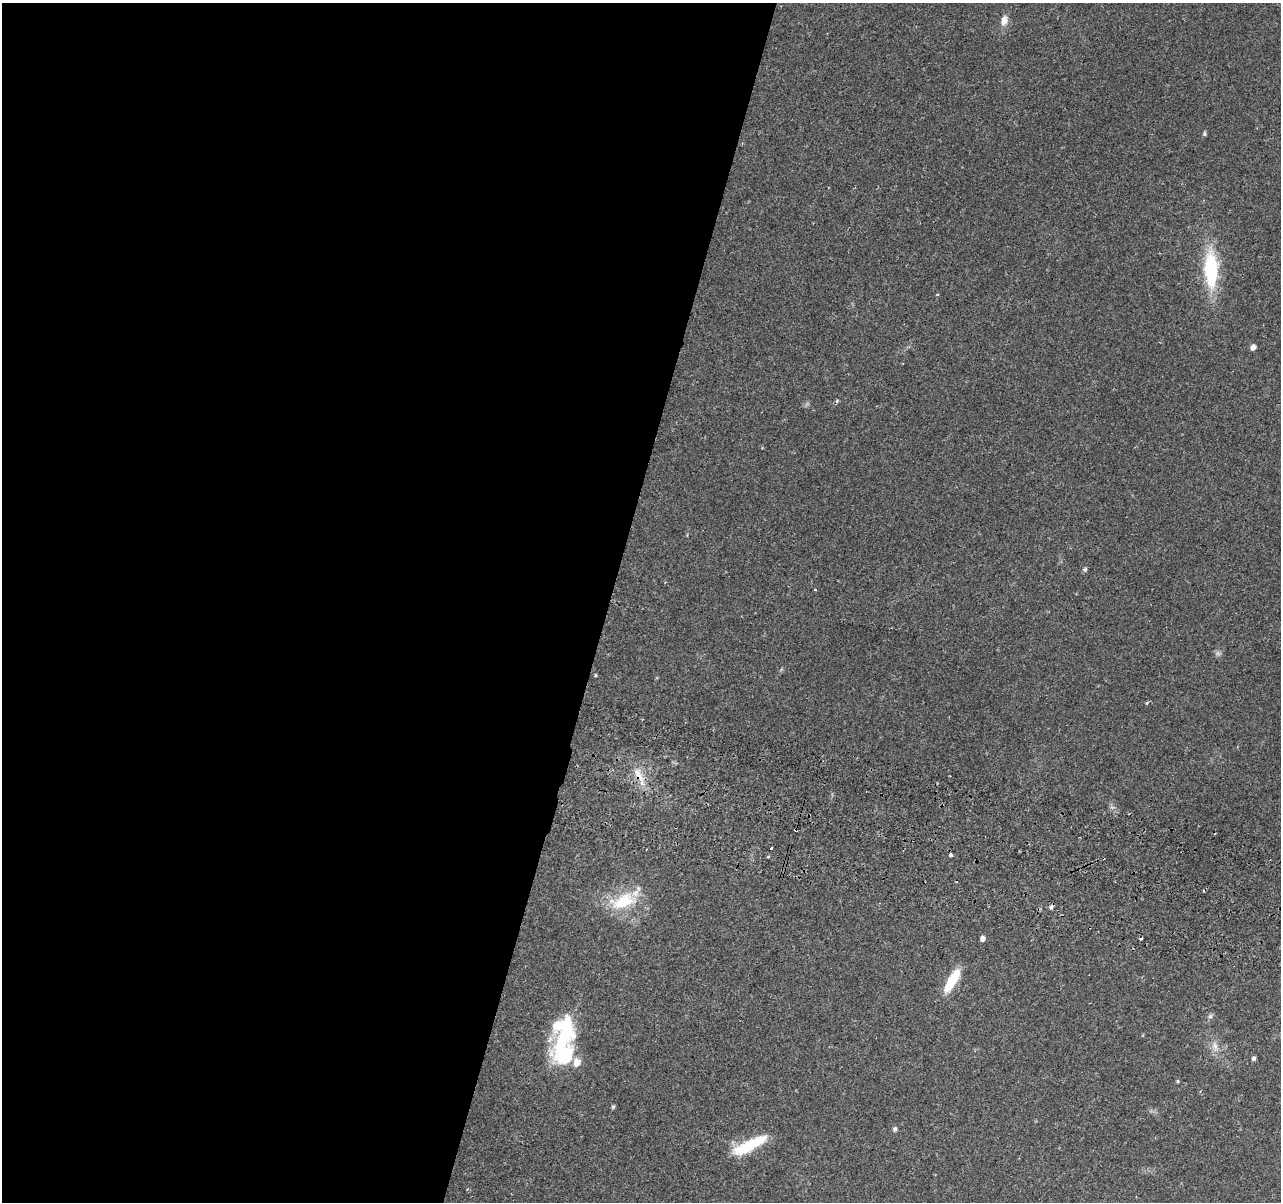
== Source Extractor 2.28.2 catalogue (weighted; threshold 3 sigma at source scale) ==
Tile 5 of 4 x 4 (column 1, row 2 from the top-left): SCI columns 16-1294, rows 2674-3873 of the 5156 x 5407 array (HDU 1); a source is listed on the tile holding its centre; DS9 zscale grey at full resolution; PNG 1283 x 1204 px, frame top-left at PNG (2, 3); no overlay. Shown black and unused: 48% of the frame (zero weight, under 2 of 3 exposures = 3% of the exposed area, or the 3 px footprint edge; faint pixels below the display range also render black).
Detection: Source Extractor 2.28.2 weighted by HDU 2 'WHT'; one run over the whole footprint, this tile lists its part. Background 0.117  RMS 0.0067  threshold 0.0302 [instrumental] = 3 sigma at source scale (4.5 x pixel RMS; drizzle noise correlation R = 1.50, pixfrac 1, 0.0396/0.0396 arcsec/px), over >= 5 px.
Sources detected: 34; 2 inside a brighter object's white glare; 5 cosmic-ray / hot-pixel residue — not listed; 1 inside a brighter listed object's ellipse — not listed separately; the other 26 listed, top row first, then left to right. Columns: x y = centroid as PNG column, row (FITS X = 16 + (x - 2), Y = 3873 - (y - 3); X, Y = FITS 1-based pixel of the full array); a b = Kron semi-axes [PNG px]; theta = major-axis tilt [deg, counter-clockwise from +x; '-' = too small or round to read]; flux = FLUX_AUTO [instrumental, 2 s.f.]
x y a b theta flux
1004 20 14 8 77 4.9
1204 134 6 5 - 1.1
1211 269 40 15 -89 47
1253 347 6 5 - 2.6
837 401 6 4 68 1
1085 569 5 5 - 1.1
815 590 3 2 - 0.87
1218 654 7 4 -19 1.4
595 675 3 3 - 0.86
639 775 22 8 -58 9
796 830 3 3 - 2.8
771 848 3 3 - 1.6
950 855 3 3 - 5.3
623 901 35 18 19 29
1051 907 5 5 - 1.3
982 938 6 5 - 2.6
952 980 30 9 59 19
1210 1016 7 5 44 1.4
564 1034 56 20 69 50
1215 1046 14 7 -75 4.5
1253 1058 5 4 - 1.7
577 1062 11 9 76 5.7
1178 1081 5 3 - 0.69
613 1107 6 4 68 0.93
895 1129 6 6 - 1.4
748 1146 39 11 27 29
Overlapping masked pixels (flux is a lower limit): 2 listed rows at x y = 639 775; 796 830